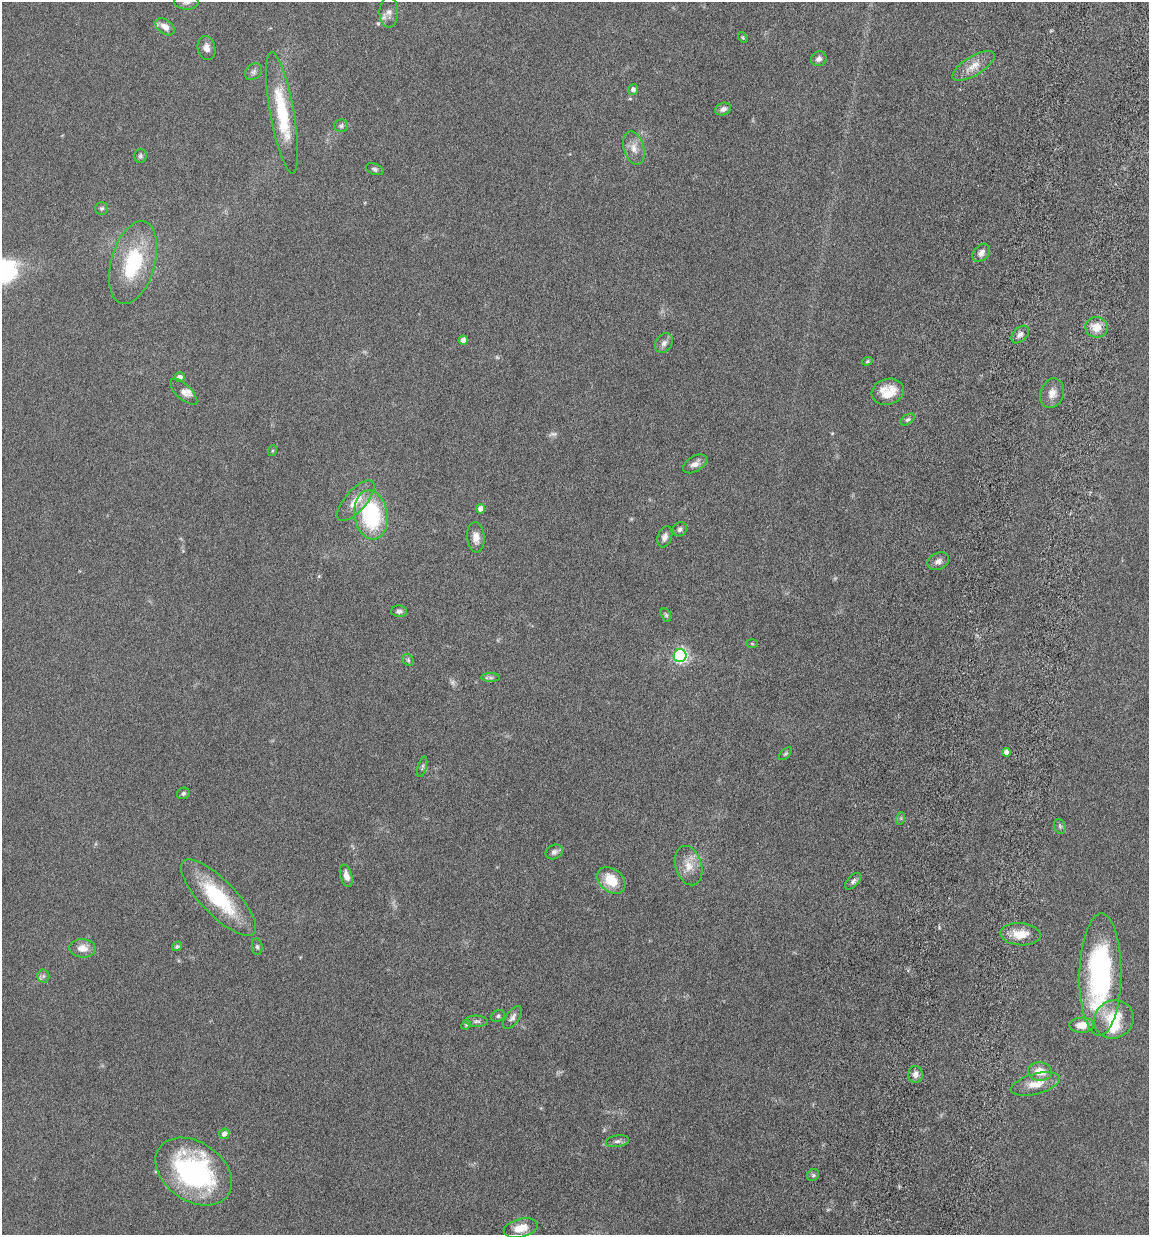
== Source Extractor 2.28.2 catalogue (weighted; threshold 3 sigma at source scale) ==
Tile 10 of 4 x 4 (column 2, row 3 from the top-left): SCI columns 1487-2633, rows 1329-2561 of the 5155 x 5142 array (HDU 1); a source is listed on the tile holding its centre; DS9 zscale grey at full resolution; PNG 1151 x 1237 px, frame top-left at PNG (2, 2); each listed source drawn as its Kron ellipse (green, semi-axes under 4 px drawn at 4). Shown black and unused: <1% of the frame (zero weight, under 10 of 20 exposures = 8% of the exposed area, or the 3 px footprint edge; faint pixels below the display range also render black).
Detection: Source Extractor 2.28.2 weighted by HDU 2 'WHT'; one run over the whole footprint, this tile lists its part. Background 0.0613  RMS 0.0029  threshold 0.0117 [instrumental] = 3 sigma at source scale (4.09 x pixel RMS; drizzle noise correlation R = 1.36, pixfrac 0.8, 0.05/0.05 arcsec/px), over >= 5 px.
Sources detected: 82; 3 too faint to see at this stretch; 2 inside a brighter object's white glare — neither listed nor drawn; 2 inside a brighter listed object's ellipse — not listed separately; the other 75 listed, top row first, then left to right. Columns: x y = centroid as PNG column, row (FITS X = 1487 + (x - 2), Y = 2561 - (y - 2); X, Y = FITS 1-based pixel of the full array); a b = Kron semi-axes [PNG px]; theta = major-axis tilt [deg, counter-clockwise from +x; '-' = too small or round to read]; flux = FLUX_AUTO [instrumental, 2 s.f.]
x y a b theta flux
186 2 12 8 -1 1.2
389 12 15 9 -90 1.6
165 27 11 7 -37 1.8
743 37 6 4 -56 0.34
206 48 12 8 -76 1.7
819 59 8 7 - 1
974 66 24 9 31 3.4
253 72 9 7 46 0.81
633 90 5 5 - 0.97
723 109 8 6 20 0.97
282 113 61 12 -80 16
341 126 7 6 - 0.61
634 148 17 10 -74 2.5
140 156 7 6 - 0.58
375 169 9 5 -19 0.6
102 208 6 6 - 0.55
981 253 10 7 49 1.4
133 263 42 22 74 19
1097 327 11 10 - 3.5
1020 334 10 6 44 1.1
463 340 4 4 - 1.3
664 343 11 8 56 1.2
867 361 5 4 - 0.34
180 377 5 4 - 1.1
184 392 17 7 -43 1.3
888 392 16 13 15 5.1
1052 393 15 11 70 2.2
907 420 8 5 34 0.58
272 451 5 3 - 0.25
695 464 13 7 31 1.6
356 501 25 10 48 4.4
480 509 4 4 - 1.4
371 515 24 16 -81 25
680 529 7 6 - 0.76
476 537 15 8 -85 2
665 537 11 7 70 1.3
938 561 11 8 24 1.3
399 611 8 5 -3 0.8
666 615 7 5 -63 0.44
752 644 6 4 -2 0.26
680 656 6 6 - 54
408 660 6 5 - 0.48
491 678 9 4 -1 0.58
1006 752 4 4 - 1.4
785 754 8 4 44 0.38
422 767 10 3 74 0.47
183 793 6 5 - 0.53
901 818 6 4 72 0.38
1060 826 7 5 -70 0.51
554 852 9 7 29 1
689 866 20 13 -73 3.8
346 876 11 6 -74 1.9
611 880 16 11 -40 6.5
853 881 10 5 47 0.8
218 898 50 17 -46 20
1020 934 20 11 -4 4.7
177 946 5 4 - 0.4
257 947 8 5 -82 0.54
82 948 13 9 -5 2.4
1100 975 61 21 89 50
43 976 6 6 - 0.63
498 1016 7 5 31 0.51
512 1017 13 6 54 1
1114 1019 20 18 33 11
476 1021 11 5 -3 0.8
466 1025 5 4 - 0.27
1082 1025 12 7 1 3.2
1040 1072 12 9 -4 3.9
915 1074 8 7 - 1.5
1036 1084 25 10 15 4.1
224 1134 5 5 - 1.4
617 1141 12 6 9 0.85
194 1172 42 29 -34 46
813 1175 6 5 - 0.43
521 1228 17 9 15 3.9
Isophote crosses this tile's border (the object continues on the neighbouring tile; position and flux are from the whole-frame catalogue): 1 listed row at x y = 186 2